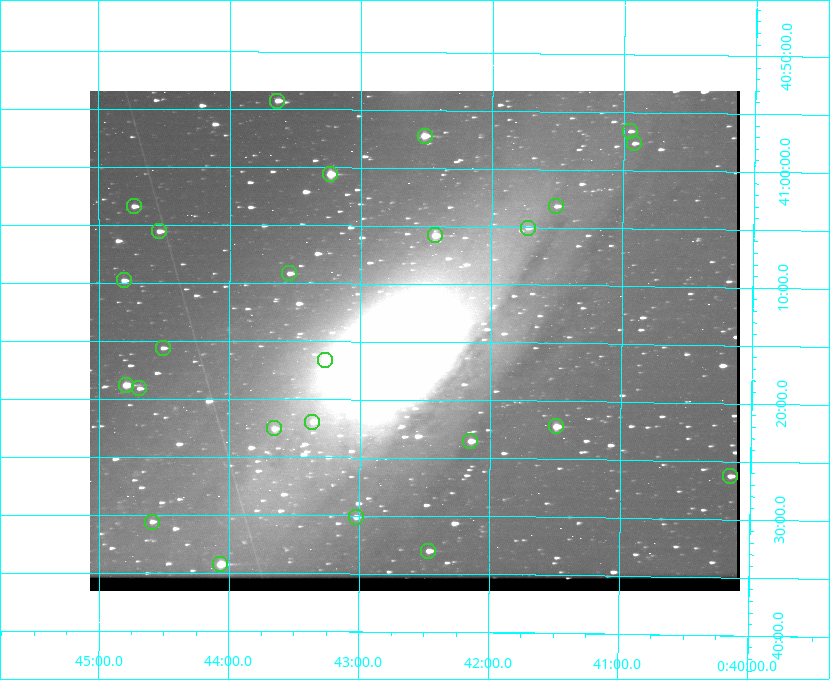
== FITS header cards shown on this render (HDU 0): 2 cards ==
NAXIS1  =                  650 / Width of table row in bytes
NAXIS2  =                  500 / Number of rows in table

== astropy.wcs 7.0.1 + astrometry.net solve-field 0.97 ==
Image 650 x 500 px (HDU 0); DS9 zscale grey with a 90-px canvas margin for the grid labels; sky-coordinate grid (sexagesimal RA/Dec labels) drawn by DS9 from the SOLVED WCS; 25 Tycho-2 reference stars matched to detected sources circled (green)
Header WCS: none
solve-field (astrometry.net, Tycho-2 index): SOLVED blind (the file carries no WCS)
Solved WCS: RA---TAN-SIP/DEC--TAN-SIP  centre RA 00:42:35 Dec +41:15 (10.65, +41.25 deg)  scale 5.18 arcsec/px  FOV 56.1' x 43.1'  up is +180 deg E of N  parity flipped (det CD > 0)
(file carries no celestial WCS; the grid is the blind solution)
Tycho-2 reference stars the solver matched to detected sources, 25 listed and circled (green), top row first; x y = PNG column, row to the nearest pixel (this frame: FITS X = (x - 90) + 1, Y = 500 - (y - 91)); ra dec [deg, ICRS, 3 dp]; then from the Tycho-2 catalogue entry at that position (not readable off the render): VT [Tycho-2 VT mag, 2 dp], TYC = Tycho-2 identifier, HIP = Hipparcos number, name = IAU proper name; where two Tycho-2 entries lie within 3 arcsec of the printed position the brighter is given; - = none
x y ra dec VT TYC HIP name
277 101 10.910 +40.904 10.39 2801-1024-1 - -
630 131 10.238 +40.944 11.79 2801-2058-1 - -
425 136 10.629 +40.954 9.37 2801-2009-1 3333 -
634 143 10.230 +40.961 11.47 2801-2047-1 - -
330 174 10.809 +41.009 9.29 2801-2078-1 - -
134 206 11.183 +41.057 10.65 2801-1540-1 - -
556 206 10.377 +41.053 11.36 2801-2079-1 - -
528 228 10.431 +41.085 11.65 2801-2062-1 - -
159 231 11.135 +41.093 10.71 2801-1503-1 - -
435 235 10.609 +41.097 10.73 2801-2063-1 - -
289 273 10.886 +41.153 10.99 2801-2037-1 - -
124 280 11.202 +41.163 10.95 2801-1544-1 - -
163 348 11.127 +41.260 11.28 2805-390-1 - -
325 360 10.818 +41.276 11.21 2805-2125-1 - -
126 385 11.198 +41.314 9.30 2805-117-1 - -
139 388 11.172 +41.318 11.25 2805-108-1 - -
312 422 10.841 +41.366 11.19 2805-2131-1 - -
556 426 10.374 +41.370 10.16 2805-213-1 - -
274 428 10.914 +41.376 10.74 2805-2142-1 - -
470 441 10.538 +41.392 10.59 2805-2135-1 - -
730 476 10.038 +41.438 10.94 2805-517-1 - -
356 517 10.757 +41.502 11.21 2805-2136-1 - -
152 522 11.148 +41.510 11.65 2805-2178-1 - -
428 551 10.616 +41.550 10.67 2805-2192-1 - -
220 564 11.016 +41.571 9.16 2805-2199-1 3447 -